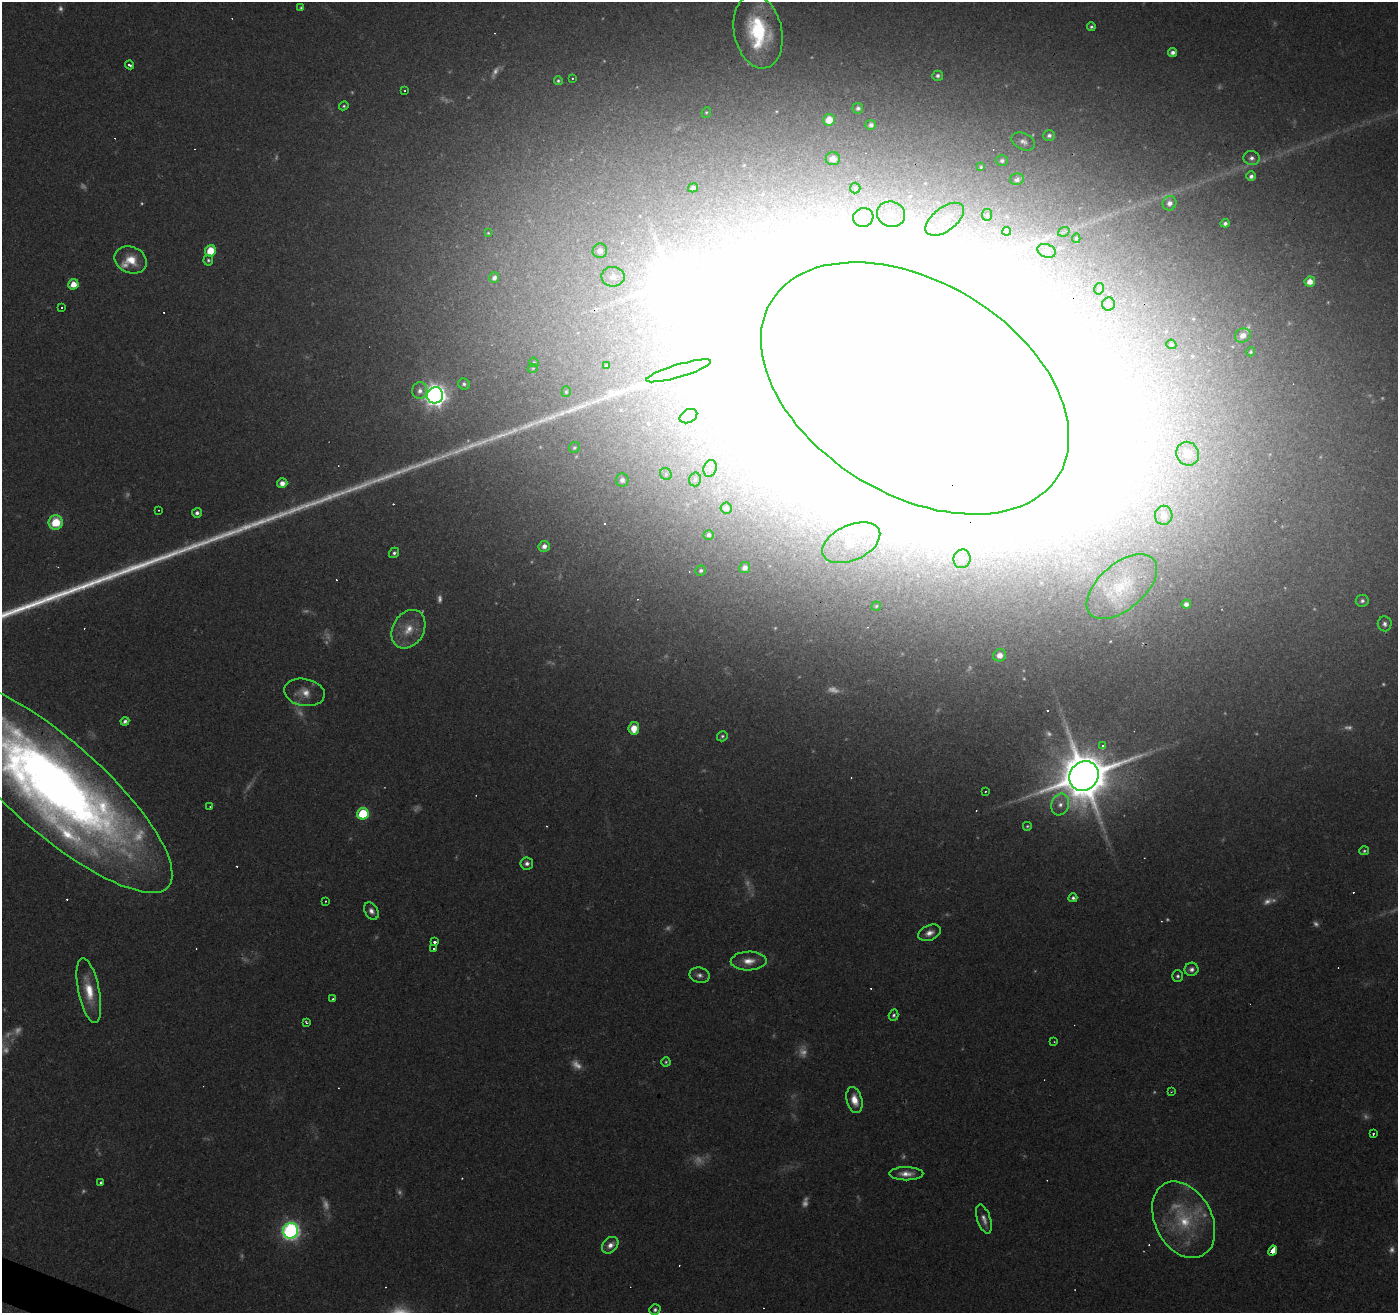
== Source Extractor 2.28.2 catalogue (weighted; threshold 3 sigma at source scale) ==
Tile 7 of 4 x 4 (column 3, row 2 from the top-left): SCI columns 2795-4190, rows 2826-4136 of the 5591 x 5717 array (HDU 1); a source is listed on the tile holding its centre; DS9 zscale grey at full resolution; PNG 1400 x 1315 px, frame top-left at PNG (2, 2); each listed source drawn as its Kron ellipse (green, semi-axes under 4 px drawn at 4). Shown black and unused: <1% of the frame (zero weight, under 3 of 4 exposures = <1% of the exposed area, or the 3 px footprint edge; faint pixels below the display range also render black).
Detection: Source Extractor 2.28.2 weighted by HDU 2 'WHT'; one run over the whole footprint, this tile lists its part. Background 0.0812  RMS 0.0048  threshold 0.0215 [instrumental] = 3 sigma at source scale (4.5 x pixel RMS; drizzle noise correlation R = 1.50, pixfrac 1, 0.0396/0.0396 arcsec/px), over >= 5 px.
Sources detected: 217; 49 too faint to see at this stretch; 14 inside a brighter object's white glare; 28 cosmic-ray / hot-pixel residue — neither listed nor drawn; the other 126 listed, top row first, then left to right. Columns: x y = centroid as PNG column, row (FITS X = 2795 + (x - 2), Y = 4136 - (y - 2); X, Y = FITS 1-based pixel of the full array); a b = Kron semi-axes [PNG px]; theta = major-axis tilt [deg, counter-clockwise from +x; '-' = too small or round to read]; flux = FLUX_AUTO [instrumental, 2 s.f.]
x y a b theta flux
301 8 3 3 - 0.71
1091 27 4 4 - 1
758 32 37 24 -78 51
1173 52 5 4 - 2.2
129 65 5 3 - 1.3
938 76 5 5 - 1.5
572 78 3 2 - 0.68
558 81 4 4 - 0.92
405 91 3 3 - 0.57
344 106 5 4 - 0.78
858 108 5 5 - 1.4
706 112 5 4 - 0.71
829 120 6 6 - 8
871 125 5 5 - 1.8
1049 135 6 5 - 1.6
1023 142 12 8 -25 2.7
1251 158 8 7 - 2.3
833 159 7 6 - 5.8
1002 161 6 5 - 1.5
981 167 4 4 - 0.56
1251 176 5 4 - 1.8
1017 179 7 6 - 2.3
693 188 5 4 - 1.7
855 188 5 5 - 0.83
1169 203 7 7 - 3.2
891 214 14 12 -19 8.1
987 215 6 5 - 0.74
863 217 10 9 - 4.2
945 219 22 12 37 13
1225 223 4 4 - 1.7
1007 231 4 4 - 1.5
1064 232 6 4 21 0.85
488 233 3 3 - 0.5
1076 238 5 4 - 0.6
211 251 6 5 - 14
600 251 7 7 - 3.6
1046 251 9 6 -19 1.3
131 260 17 13 -23 11
208 260 5 5 - 1
613 277 11 10 - 5.2
494 278 5 5 - 2.1
1310 281 5 5 - 5.2
73 284 5 5 - 7.2
1099 289 6 4 75 0.88
1109 304 6 6 - 1.3
61 307 3 2 - 0.69
1243 335 8 7 - 3.8
1171 344 5 4 - 0.76
1251 352 4 4 - 0.71
534 362 5 4 - 0.65
607 366 4 3 - 0.88
533 368 5 3 - 0.48
679 371 34 6 17 6
464 384 6 5 - 1.4
915 388 168 106 -31 36000
420 391 8 7 - 2.7
566 392 5 4 - 0.7
435 395 8 8 - 370
688 416 9 6 27 2.2
574 448 6 5 - 1
1188 454 12 11 - 7.8
710 468 8 6 74 1.9
666 474 6 5 - 1.1
695 479 7 6 - 1.5
622 480 6 6 - 2.4
282 483 5 5 - 3.7
726 508 5 5 - 2.1
158 510 3 2 - 0.33
197 513 5 5 - 1.8
1164 515 9 9 - 6.4
56 522 7 7 - 17
709 535 5 4 - 1.6
851 543 31 17 24 19
544 546 6 5 - 3.1
394 553 5 5 - 1.3
962 559 9 8 - 4.1
745 568 5 5 - 3.2
701 570 5 5 - 1.2
1122 587 42 23 41 22
1362 601 6 6 - 1.5
1186 604 5 4 - 2.5
876 606 5 4 - 0.73
1385 624 7 7 - 2
408 629 20 15 58 11
1000 655 6 6 - 4.3
304 692 20 13 -11 7.1
125 721 4 4 - 1.6
634 728 6 5 - 7.8
722 736 6 5 - 1
1103 746 3 3 - 28
1084 776 15 14 - 3300
54 786 152 46 -41 680
985 791 3 3 - 1.6
1060 805 11 8 72 4.2
210 807 4 3 - 0.45
363 814 6 5 - 30
1027 826 4 4 - 0.71
1364 851 5 4 - 0.83
527 863 6 6 - 2
1073 898 4 4 - 1.2
325 901 3 3 - 0.95
371 911 9 6 -58 2.7
929 933 12 7 23 3.6
435 941 3 3 - 6.8
434 949 3 3 - 0.95
749 961 18 9 2 6.6
1191 969 7 6 - 2.1
699 975 10 7 -12 2.3
1178 976 6 5 - 1.2
89 991 33 10 -79 14
333 999 3 3 - 0.8
894 1015 6 5 - 1.1
306 1022 4 3 - 0.98
1054 1042 4 2 - 0.39
666 1062 4 4 - 0.74
1171 1092 4 2 - 0.4
854 1100 13 7 -75 6.3
1373 1134 3 3 - 0.72
906 1174 17 6 0 4.7
101 1183 3 3 - 0.94
984 1219 15 6 -72 3.1
1184 1220 40 28 -62 35
291 1231 8 7 - 190
610 1245 9 7 46 3.9
1273 1251 5 3 - 27
655 1310 6 5 - 1.3
Overlapping masked pixels (flux is a lower limit): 2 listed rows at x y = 915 388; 54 786
Isophote crosses this tile's border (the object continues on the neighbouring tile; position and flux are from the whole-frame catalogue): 2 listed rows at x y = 915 388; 54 786
Unlisted compact peaks at least as high as the median listed source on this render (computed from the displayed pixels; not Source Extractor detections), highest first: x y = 22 608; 32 605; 48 599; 100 580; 83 586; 92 583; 75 589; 65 593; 135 567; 143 565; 123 572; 114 575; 169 555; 56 596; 155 560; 189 548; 245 527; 260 522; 230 533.